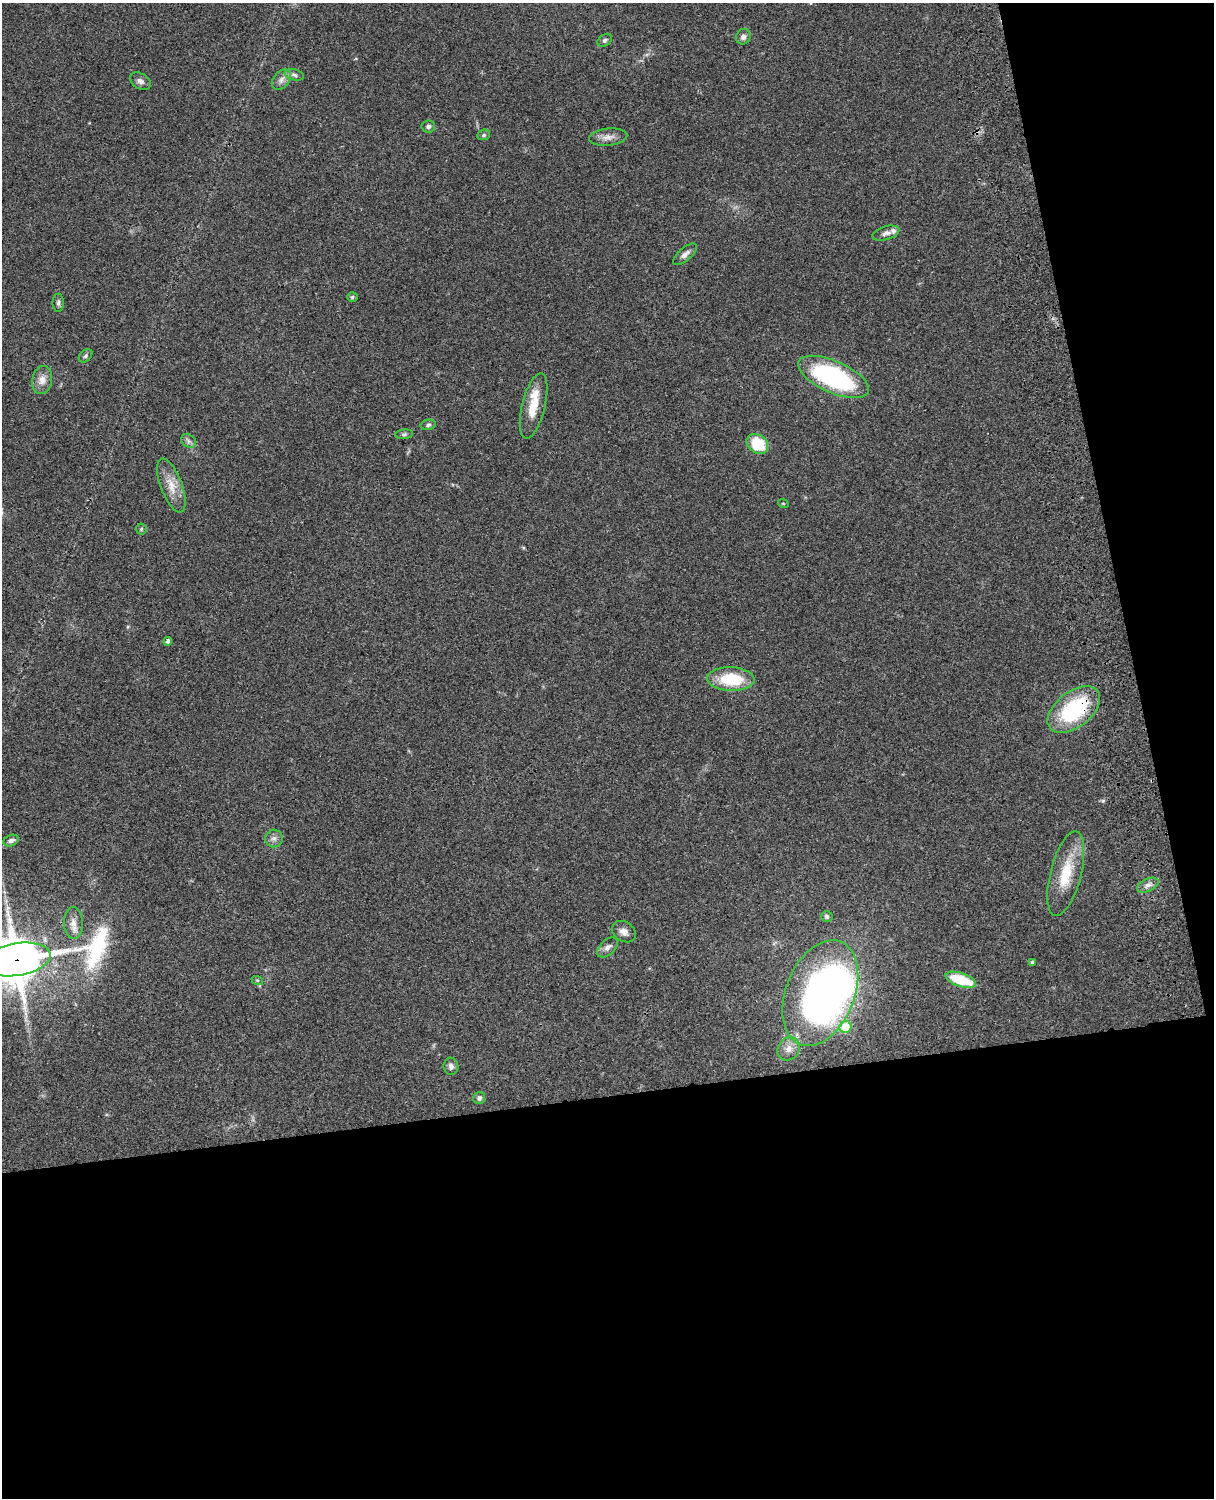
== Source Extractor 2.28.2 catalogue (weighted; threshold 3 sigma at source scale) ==
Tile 12 of 4 x 3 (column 4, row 3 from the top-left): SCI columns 3757-4968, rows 277-1772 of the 5087 x 4927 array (HDU 1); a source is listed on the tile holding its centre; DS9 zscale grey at full resolution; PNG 1216 x 1500 px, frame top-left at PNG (2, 3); each listed source drawn as its Kron ellipse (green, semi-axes under 4 px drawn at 4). Shown black and unused: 33% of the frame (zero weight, under 3 of 4 exposures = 6% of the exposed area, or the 3 px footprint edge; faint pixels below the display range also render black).
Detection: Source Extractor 2.28.2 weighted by HDU 2 'WHT'; one run over the whole footprint, this tile lists its part. Background 0.0787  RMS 0.0058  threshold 0.0262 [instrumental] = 3 sigma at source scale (4.5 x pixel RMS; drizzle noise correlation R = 1.50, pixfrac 1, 0.05/0.05 arcsec/px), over >= 5 px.
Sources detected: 46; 1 inside a brighter object's white glare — neither listed nor drawn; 2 inside a brighter listed object's ellipse — not listed separately; the other 43 listed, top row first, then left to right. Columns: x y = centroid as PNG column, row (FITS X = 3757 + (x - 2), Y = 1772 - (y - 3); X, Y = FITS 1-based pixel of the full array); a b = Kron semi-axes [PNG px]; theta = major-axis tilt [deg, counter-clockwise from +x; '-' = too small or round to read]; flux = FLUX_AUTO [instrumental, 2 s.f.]
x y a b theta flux
743 37 8 7 - 2.3
605 40 8 5 33 1.5
294 75 10 5 -13 1.8
281 80 11 8 52 2.9
140 81 11 7 -31 2.2
428 126 7 6 - 1.8
484 135 6 5 - 1
608 137 19 8 6 4.5
886 233 14 7 16 2.7
685 254 14 6 41 2.9
352 297 5 5 - 0.81
58 303 9 5 -89 1.5
86 356 8 5 43 1.3
834 377 38 16 -24 83
42 380 14 10 80 4.6
534 406 33 11 76 12
428 425 8 5 12 1.2
404 434 8 4 7 1.2
188 441 8 6 -37 1.7
757 444 12 9 -37 21
171 485 28 10 -69 9
783 503 5 3 - 0.47
141 529 5 5 - 0.82
168 641 4 4 - 1.7
731 679 23 12 -2 26
1074 710 30 17 38 54
274 838 9 9 - 2.5
11 841 8 5 20 1.9
1066 874 43 15 76 21
1148 885 11 6 24 2.7
827 916 6 5 - 1.5
73 923 16 9 -86 4.8
624 932 13 9 -33 3.6
607 947 12 7 41 2.7
17 959 34 16 9 2200
1032 962 4 3 - 1.3
257 980 6 4 -18 0.69
961 980 16 7 -18 22
820 993 55 34 68 290
845 1027 6 6 - 14
789 1049 12 10 56 4.4
451 1066 8 7 - 2.3
479 1098 6 6 - 1.9
Overlapping masked pixels (flux is a lower limit): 2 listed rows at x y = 1074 710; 17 959
Isophote crosses this tile's border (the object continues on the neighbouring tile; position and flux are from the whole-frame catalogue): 1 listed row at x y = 17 959